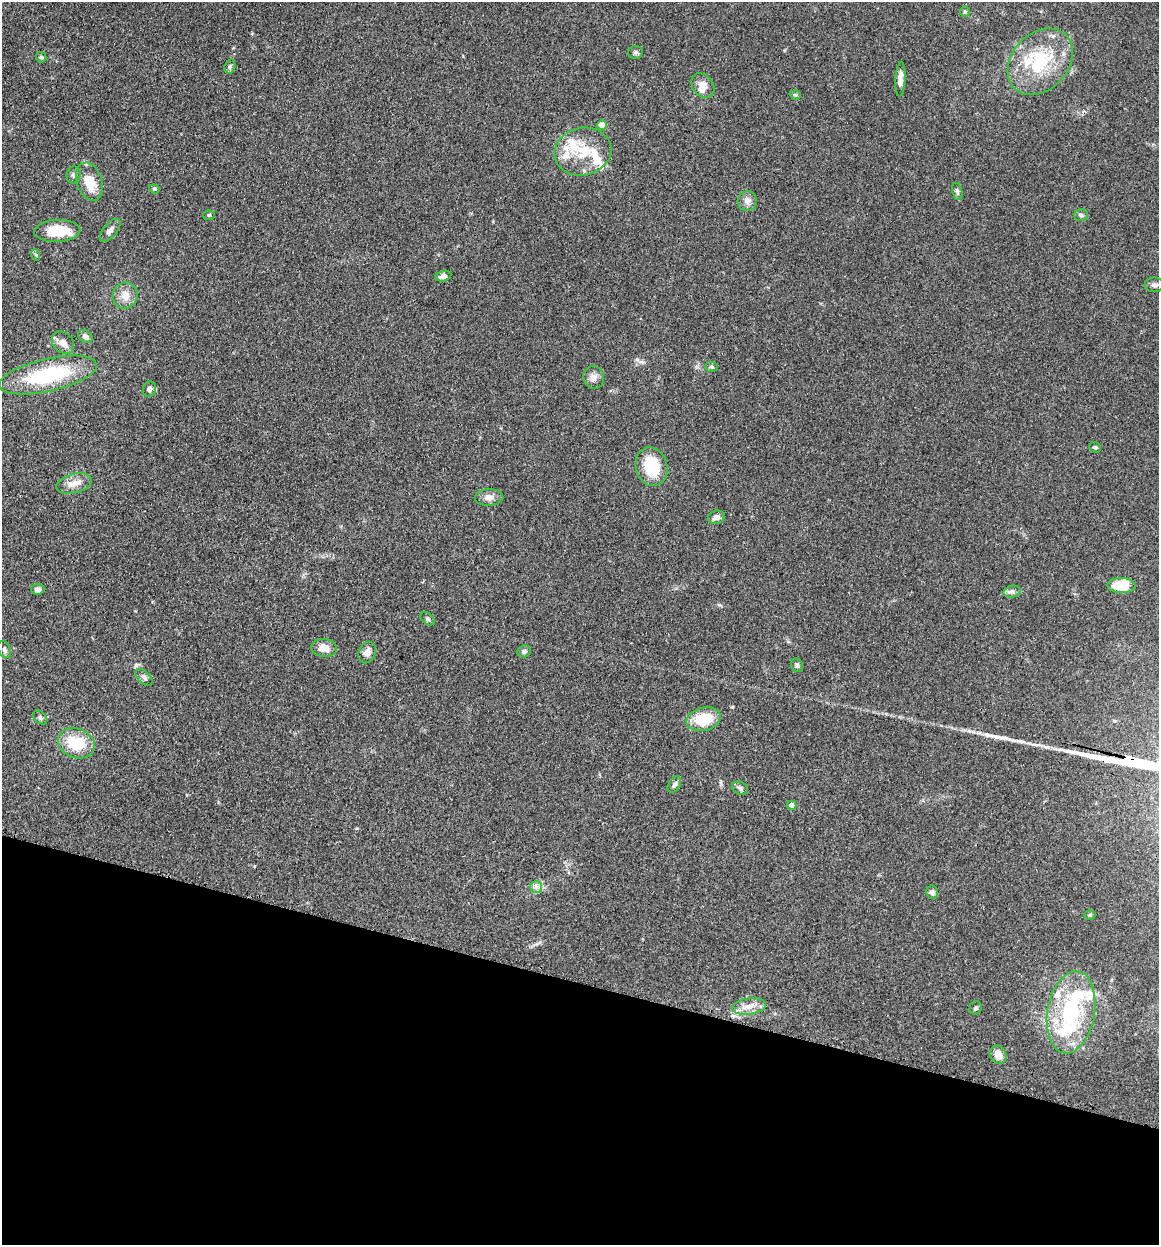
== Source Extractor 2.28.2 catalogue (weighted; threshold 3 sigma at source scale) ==
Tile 15 of 4 x 4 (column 3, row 4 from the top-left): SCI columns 2652-3808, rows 795-2037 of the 6832 x 5775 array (HDU 1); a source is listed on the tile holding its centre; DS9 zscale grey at full resolution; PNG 1161 x 1247 px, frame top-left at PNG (2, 2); each listed source drawn as its Kron ellipse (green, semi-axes under 4 px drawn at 4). Shown black and unused: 21% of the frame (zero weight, under 3 of 4 exposures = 2% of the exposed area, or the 3 px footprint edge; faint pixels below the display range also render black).
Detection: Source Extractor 2.28.2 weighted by HDU 2 'WHT'; one run over the whole footprint, this tile lists its part. Background 0.167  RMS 0.0077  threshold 0.0347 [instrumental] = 3 sigma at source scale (4.5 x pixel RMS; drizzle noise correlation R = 1.50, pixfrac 1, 0.05/0.05 arcsec/px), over >= 5 px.
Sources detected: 72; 1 inside a brighter object's white glare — neither listed nor drawn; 14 inside a brighter listed object's ellipse — not listed separately; the other 57 listed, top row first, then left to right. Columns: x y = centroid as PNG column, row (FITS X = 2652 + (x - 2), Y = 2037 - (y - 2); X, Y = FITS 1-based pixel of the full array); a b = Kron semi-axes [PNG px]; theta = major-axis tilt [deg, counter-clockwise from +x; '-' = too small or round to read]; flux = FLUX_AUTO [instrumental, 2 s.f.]
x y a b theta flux
965 12 5 5 - 1.1
635 52 7 6 - 1.7
41 57 5 5 - 1.2
1040 62 37 28 47 48
230 66 7 5 72 1.6
900 79 17 5 87 4.7
703 85 13 10 -49 7.1
795 95 6 4 -19 1
602 125 5 4 - 11
583 152 28 24 11 29
74 175 8 7 - 2.3
89 182 20 12 -71 16
154 189 5 4 - 1.1
957 191 9 5 -77 2.1
747 201 10 9 - 4.7
209 215 6 5 - 1.3
1081 215 7 5 -1 1.7
110 230 14 6 50 3.8
57 231 23 11 2 23
36 255 6 3 -71 0.95
443 276 8 5 13 4.3
1154 285 9 7 1 3
125 296 13 12 - 8.3
85 337 8 5 -38 3
63 343 12 9 -47 6.3
712 367 6 5 - 1.2
48 375 50 16 13 68
594 377 11 10 - 4.5
149 389 8 6 68 3.1
1095 447 6 5 - 1.5
652 467 19 15 -75 34
74 483 18 9 14 8.2
489 497 14 8 1 4.6
716 517 8 6 16 3.3
1121 585 14 7 -2 25
38 589 7 5 6 2.6
1012 591 8 6 12 2.5
427 619 8 5 -40 1.5
324 648 13 9 -5 7.6
4 649 9 6 -65 2.2
524 651 7 6 - 2.3
367 653 11 8 66 4.8
797 665 7 5 -57 1.8
144 677 10 6 -44 2.3
40 717 8 5 -39 1.8
704 719 17 11 14 23
76 743 19 14 -20 27
674 785 9 5 58 2.2
740 788 8 6 -24 2
791 805 5 4 - 3.9
536 887 6 6 - 2.4
932 892 6 6 - 2.5
1090 915 5 5 - 1.3
749 1006 17 8 8 7.3
976 1008 7 6 - 1.6
1071 1012 41 23 80 66
998 1055 9 8 - 7.1